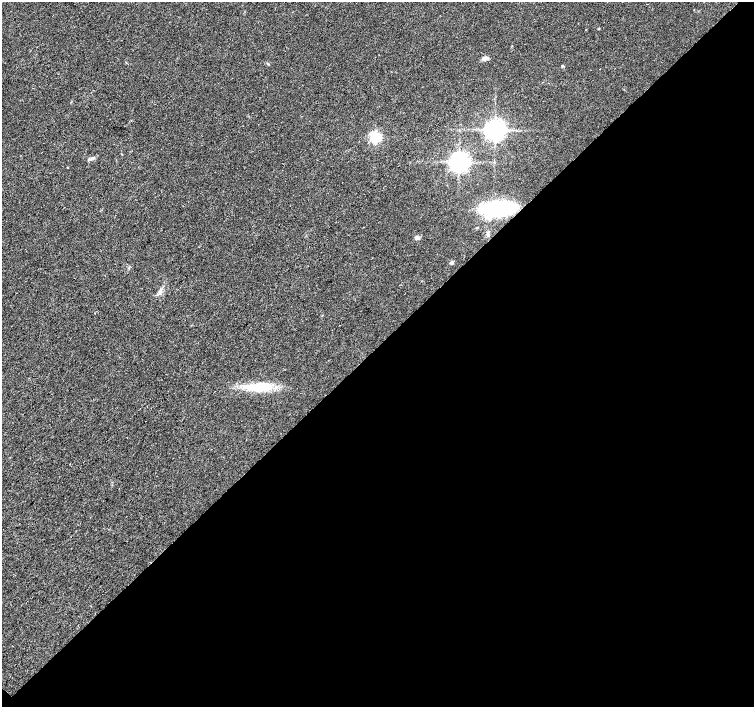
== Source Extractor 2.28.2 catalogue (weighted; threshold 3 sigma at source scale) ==
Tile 12 of 4 x 4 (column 4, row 3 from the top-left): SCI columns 4525-6028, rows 1638-3046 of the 6032 x 6027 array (HDU 1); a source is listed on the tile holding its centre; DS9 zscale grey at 2 x 2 block average (1 PNG px = mean of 2 x 2 image px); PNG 756 x 709 px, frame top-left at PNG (2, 2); no overlay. Shown black and unused: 51% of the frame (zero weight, under 3 of 4 exposures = <1% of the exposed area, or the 3 px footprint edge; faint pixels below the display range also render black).
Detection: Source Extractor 2.28.2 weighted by HDU 2 'WHT'; one run over the whole footprint, this tile lists its part. Background 0.0212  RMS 0.0037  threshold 0.0165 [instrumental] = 3 sigma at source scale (4.5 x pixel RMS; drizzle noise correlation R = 1.50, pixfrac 1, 0.0396/0.0396 arcsec/px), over >= 5 px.
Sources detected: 14; all 14 listed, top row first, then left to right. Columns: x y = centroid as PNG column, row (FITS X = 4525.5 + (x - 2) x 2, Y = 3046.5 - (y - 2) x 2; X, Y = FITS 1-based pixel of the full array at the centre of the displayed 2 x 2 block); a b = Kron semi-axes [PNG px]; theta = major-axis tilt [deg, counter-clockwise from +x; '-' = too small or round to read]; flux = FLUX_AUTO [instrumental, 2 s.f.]
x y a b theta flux
599 28 3 2 - 0.56
586 30 2 2 - 0.55
484 58 9 4 10 3
562 66 3 3 - 0.73
495 130 5 5 - 780
375 137 4 4 - 130
91 159 4 3 - 1.5
459 162 5 5 - 610
68 167 3 2 - 0.39
498 208 22 9 8 110
417 238 4 4 - 3.1
451 262 4 4 - 1.5
160 293 5 4 - 1.8
260 387 29 11 2 29
Overlapping masked pixels (flux is a lower limit): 1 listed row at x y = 498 208
Diffuse or blended objects may show on this block-average render without a row.